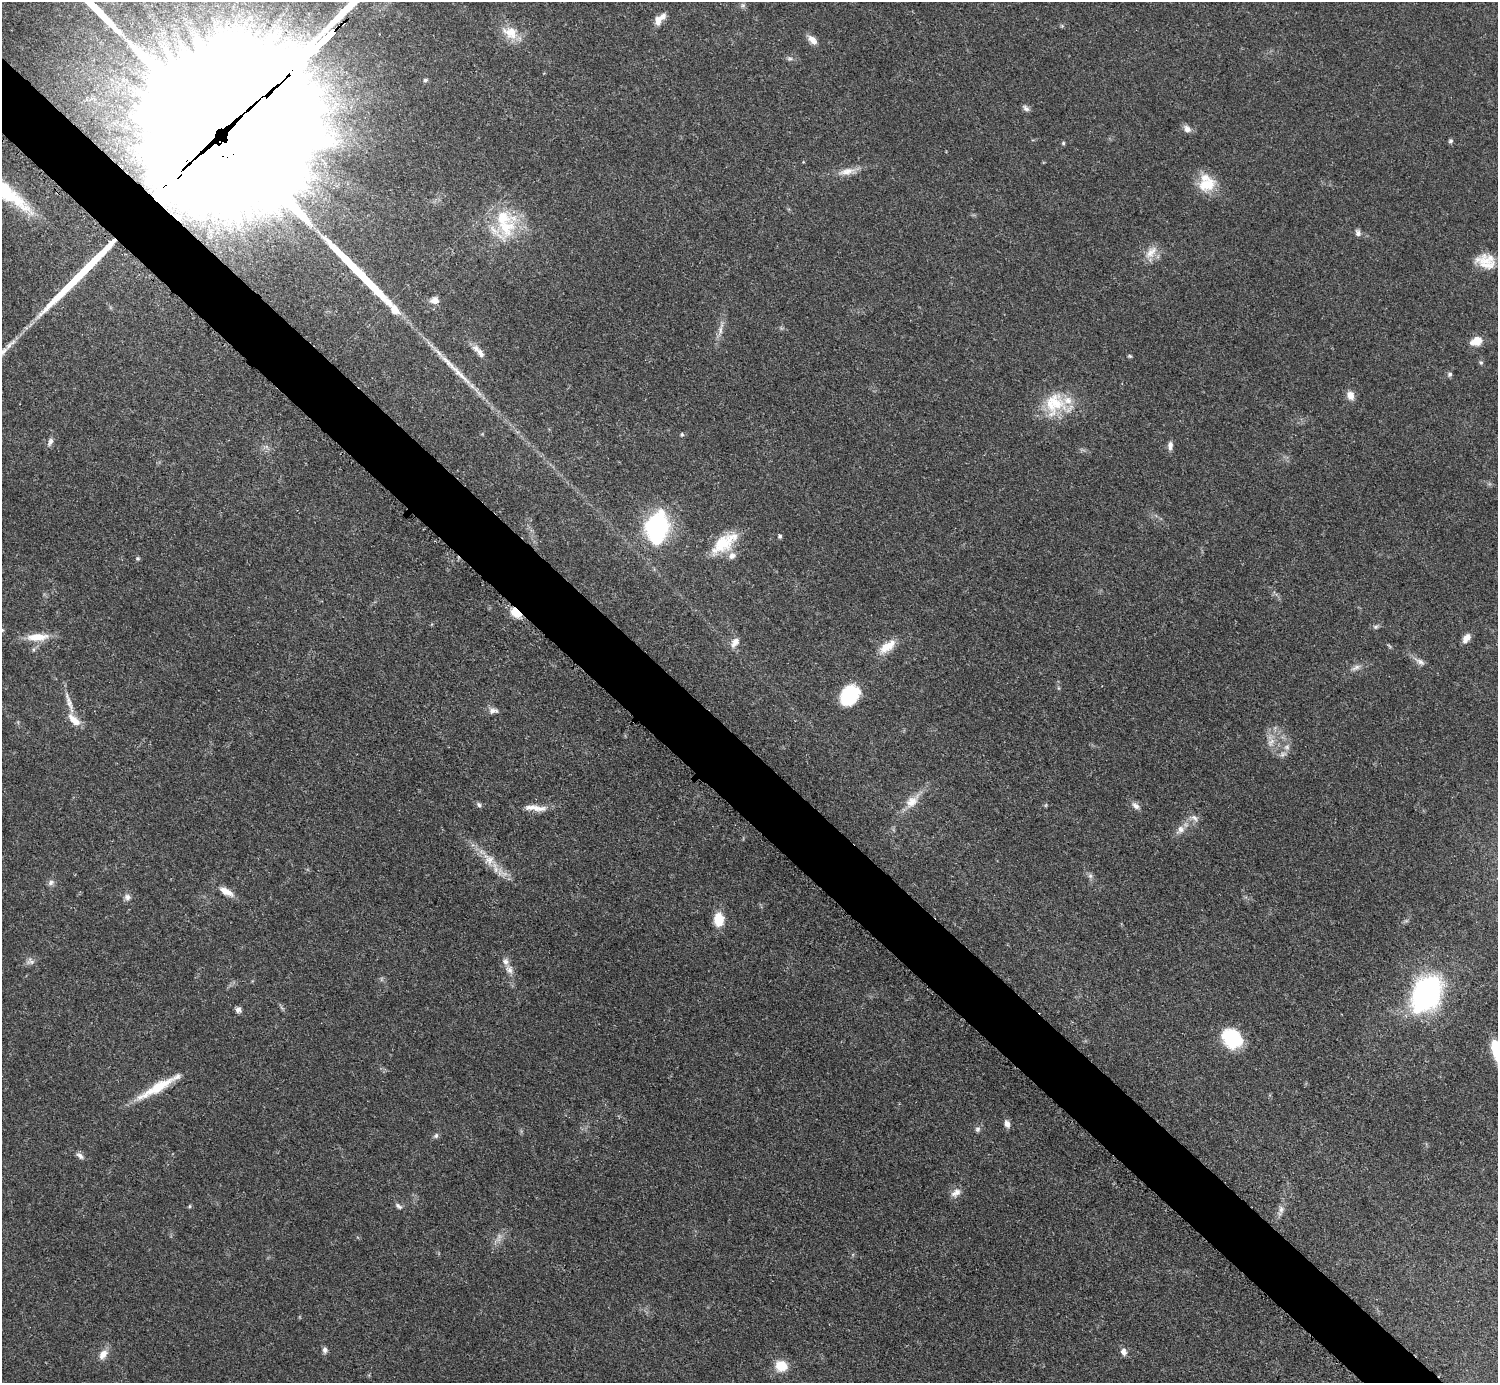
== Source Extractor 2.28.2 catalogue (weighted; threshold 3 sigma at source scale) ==
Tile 11 of 4 x 4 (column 3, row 3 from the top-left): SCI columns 2999-4494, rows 1689-3069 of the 5993 x 5993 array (HDU 1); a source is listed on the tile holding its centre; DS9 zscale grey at full resolution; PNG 1500 x 1385 px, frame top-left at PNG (2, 2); no overlay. Shown black and unused: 5% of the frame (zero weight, under 3 of 5 exposures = <1% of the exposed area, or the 3 px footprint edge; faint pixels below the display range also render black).
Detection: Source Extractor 2.28.2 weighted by HDU 2 'WHT'; one run over the whole footprint, this tile lists its part. Background 0.0506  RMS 0.0052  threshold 0.0236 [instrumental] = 3 sigma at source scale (4.5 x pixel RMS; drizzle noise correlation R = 1.50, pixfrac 1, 0.05/0.05 arcsec/px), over >= 5 px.
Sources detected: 104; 3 too faint to see at this stretch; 1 inside a brighter object's white glare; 1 cosmic-ray / hot-pixel residue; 5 long thin detections or spike segments (spike, bleed or trail) — not listed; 8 inside a brighter listed object's ellipse — not listed separately; the other 86 listed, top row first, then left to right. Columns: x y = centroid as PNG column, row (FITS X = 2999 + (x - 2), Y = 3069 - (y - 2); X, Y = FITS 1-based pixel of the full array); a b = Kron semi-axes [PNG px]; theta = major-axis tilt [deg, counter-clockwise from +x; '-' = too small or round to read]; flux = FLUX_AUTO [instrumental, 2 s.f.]
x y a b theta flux
743 5 8 6 0 1.4
658 20 12 8 72 4.6
1062 26 5 5 - 0.67
510 33 23 16 -29 11
812 40 14 7 -43 4.3
790 59 9 6 -10 1.5
425 80 6 5 - 1.1
1026 108 10 6 -42 1.7
1187 129 10 8 -51 2.9
216 131 95 83 21 46000
1450 141 6 5 - 1.1
1063 143 5 4 - 0.71
847 171 22 9 12 6.2
1207 185 25 17 20 14
3 191 73 17 -35 53
505 227 46 31 35 36
1358 233 9 7 -78 1.8
1151 252 22 11 49 6.7
1486 261 23 16 -15 11
434 300 11 9 -5 3.9
394 309 14 10 -66 5.6
720 330 16 6 79 3.6
1477 341 12 8 20 8
480 353 17 8 -59 4.3
1130 356 5 4 - 0.73
1481 362 6 5 - 0.88
459 373 53 7 -45 14
1450 374 7 6 - 1.2
1350 395 11 9 -69 4.1
1055 404 32 29 57 25
682 434 6 4 -89 0.79
50 442 13 6 68 2.2
1170 446 12 6 89 2.4
657 528 35 23 81 69
780 536 5 5 - 0.98
724 543 39 17 38 20
138 558 5 5 - 0.83
516 613 12 8 -40 10
1376 627 7 5 2 1.2
2 630 6 5 - 0.84
37 637 30 10 3 10
1466 638 11 7 50 3.6
735 642 14 8 55 4.2
887 647 25 11 35 9.2
1420 661 18 7 -29 3.2
1356 668 15 6 25 2.7
1058 688 6 4 -71 0.7
850 695 23 16 55 28
69 702 36 6 -72 6.3
493 711 14 7 2 2.8
74 720 19 9 -43 7
1271 742 14 9 56 4.8
1287 747 9 8 - 2.6
912 801 24 13 47 8.5
479 805 8 5 -60 1.2
1046 805 6 4 87 0.63
1136 806 13 8 -41 2.6
535 808 32 7 -6 6.6
1194 818 14 8 -33 3
1180 829 13 10 51 4
489 860 19 14 -57 8.4
1090 876 8 6 -69 1.5
51 883 9 7 33 1.9
226 891 19 8 -28 5.8
127 897 9 8 - 2.2
719 920 14 11 -89 11
1406 921 7 4 18 0.9
30 961 13 9 4 2.5
509 969 12 9 -63 3.6
1426 994 41 28 61 98
282 1008 9 3 -45 0.96
238 1010 7 7 - 1.9
1232 1038 22 18 -38 29
157 1088 55 10 30 19
1007 1124 9 6 -65 3.1
978 1129 7 7 - 1.5
436 1136 8 6 55 1.3
80 1156 11 6 -38 2.1
956 1193 15 9 36 3.6
190 1206 5 3 - 0.58
398 1206 11 6 -35 1.7
1281 1209 12 8 85 2.8
325 1350 9 6 86 1.7
1124 1352 10 7 -74 2.6
103 1354 14 9 52 4.9
781 1366 16 14 -16 9.4
Overlapping masked pixels (flux is a lower limit): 2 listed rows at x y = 216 131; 516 613
Isophote crosses this tile's border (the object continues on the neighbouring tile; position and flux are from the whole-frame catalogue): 3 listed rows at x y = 216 131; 3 191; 2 630